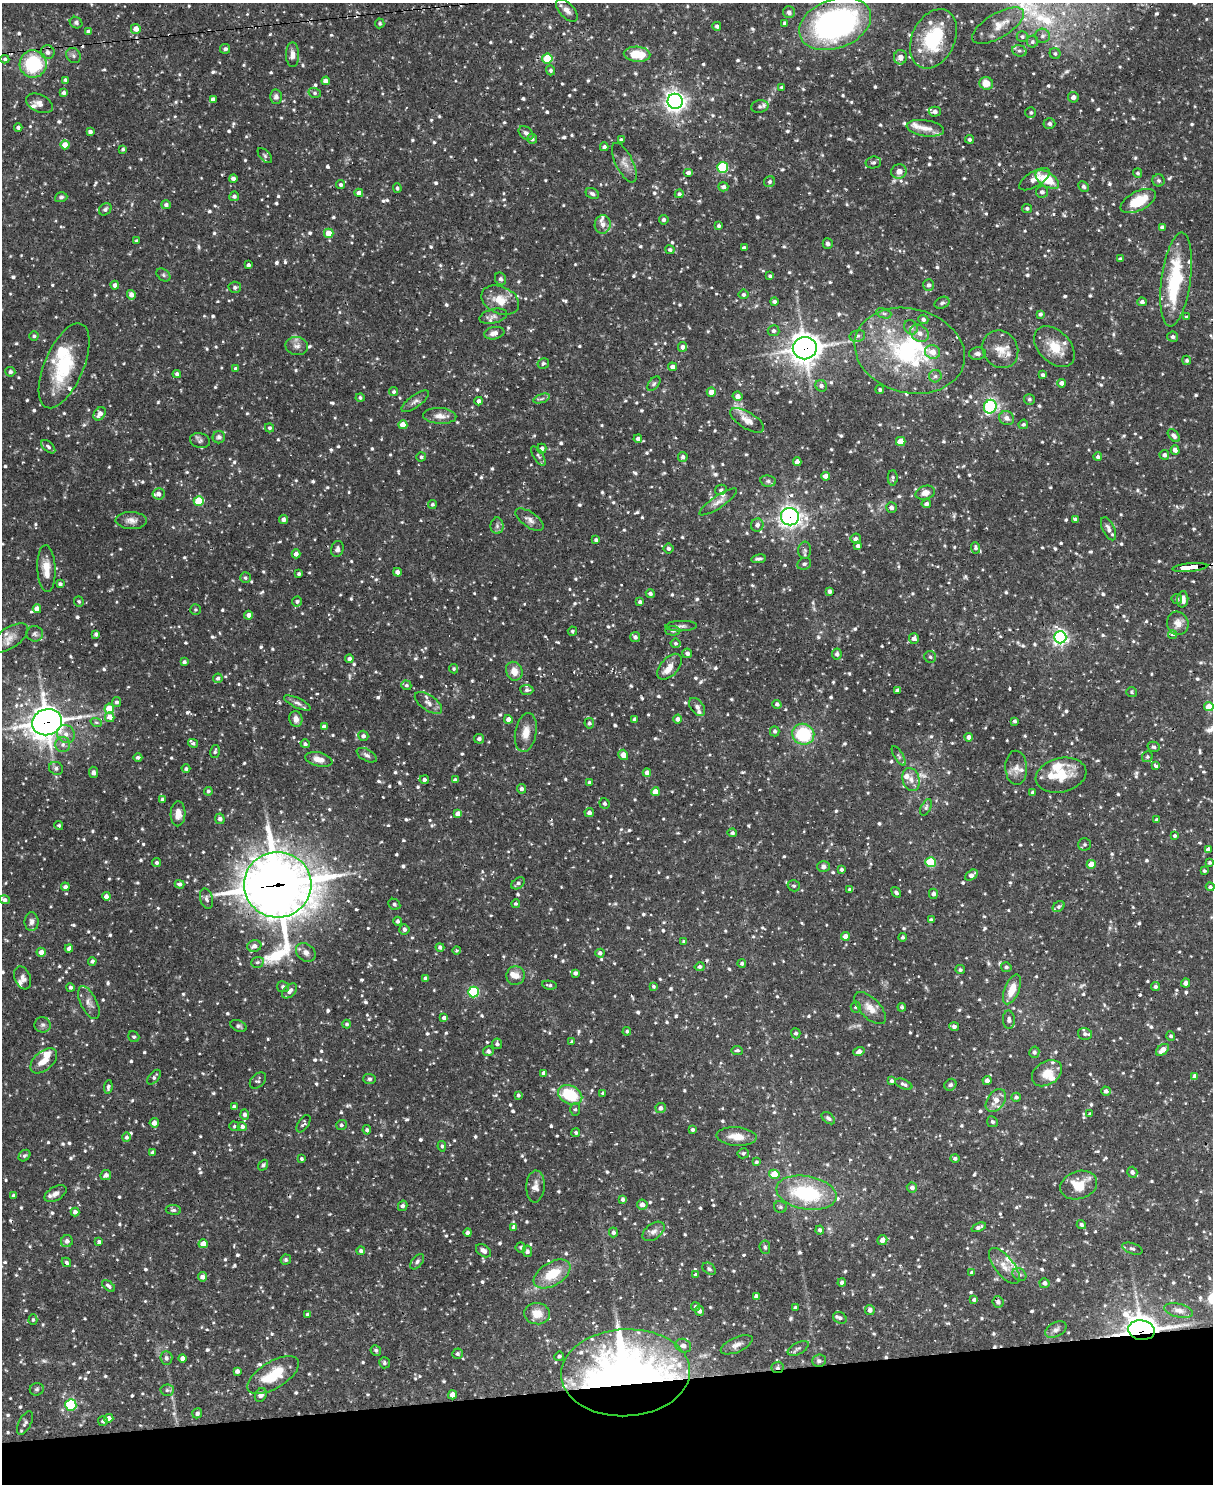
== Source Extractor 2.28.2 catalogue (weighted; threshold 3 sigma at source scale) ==
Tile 10 of 4 x 3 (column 2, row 3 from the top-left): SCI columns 1212-2422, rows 247-1728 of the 4844 x 4825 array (HDU 1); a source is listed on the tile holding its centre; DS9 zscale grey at full resolution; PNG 1215 x 1486 px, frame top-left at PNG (2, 3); each listed source drawn as its Kron ellipse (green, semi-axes under 4 px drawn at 4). Shown black and unused: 7% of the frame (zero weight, under 2 of 3 exposures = <1% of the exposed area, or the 3 px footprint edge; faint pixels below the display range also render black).
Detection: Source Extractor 2.28.2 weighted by HDU 2 'WHT'; one run over the whole footprint, this tile lists its part. Background 0.0919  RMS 0.0031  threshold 0.0138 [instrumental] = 3 sigma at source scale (4.5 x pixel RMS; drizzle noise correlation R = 1.50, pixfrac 1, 0.05/0.05 arcsec/px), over >= 5 px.
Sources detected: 1312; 4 too faint to see at this stretch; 10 cosmic-ray / hot-pixel residue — neither listed nor drawn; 45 inside a brighter listed object's ellipse — not listed separately; of the other 1253, all 500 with FLUX_AUTO >= 0.564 (the completeness limit of this list) listed and drawn (753 fainter detections not listed), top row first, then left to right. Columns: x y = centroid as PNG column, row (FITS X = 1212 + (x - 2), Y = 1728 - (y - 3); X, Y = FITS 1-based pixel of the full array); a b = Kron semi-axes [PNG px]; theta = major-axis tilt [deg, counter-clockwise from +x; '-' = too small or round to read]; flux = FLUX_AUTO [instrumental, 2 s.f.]
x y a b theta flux
567 10 13 7 -46 1.8
789 12 6 6 - 1.2
76 23 6 5 - 0.66
380 23 5 5 - 0.59
784 23 4 3 - 0.66
835 24 37 24 20 87
717 26 4 4 - 0.87
998 26 29 12 30 4.3
136 29 5 5 - 2.5
88 31 4 4 - 0.76
1043 36 7 7 - 0.93
1022 37 5 5 - 0.71
933 39 31 21 65 18
1032 42 6 6 - 0.65
225 49 5 5 - 0.83
1019 51 7 5 -19 0.84
48 52 7 6 - 1.3
637 54 13 7 -3 8.2
1055 54 6 5 - 0.62
73 55 8 7 - 0.91
292 55 12 6 -89 1.9
900 57 7 6 - 2.1
5 59 4 4 - 0.64
547 59 5 5 - 10
33 64 14 13 - 21
551 70 5 4 - 0.68
65 80 4 4 - 0.62
326 81 4 4 - 1.6
986 83 7 6 - 3.7
782 87 4 4 - 0.61
64 93 4 3 - 0.89
315 93 6 5 - 0.59
276 97 7 6 - 1.1
1073 97 5 5 - 1.2
213 99 4 4 - 1.1
675 101 7 7 - 170
39 103 14 8 -25 1.7
760 106 9 6 12 0.88
935 112 6 5 - 1.1
1031 112 5 5 - 0.58
1049 123 6 5 - 0.97
18 128 4 4 - 0.87
925 128 19 8 -9 3.1
90 132 4 3 - 0.96
526 133 8 5 -37 1
532 139 5 5 - 0.64
970 139 4 4 - 0.66
621 140 4 4 - 0.85
65 145 4 4 - 4.9
604 147 4 4 - 0.76
123 149 4 4 - 0.57
265 156 9 5 -48 0.63
873 162 8 6 11 0.74
624 163 22 8 -64 2.5
723 167 5 5 - 24
899 171 8 7 - 2.1
688 173 5 4 - 1.3
1138 173 4 4 - 0.59
233 178 4 3 - 1.3
1035 179 17 7 31 2.4
1047 180 13 7 -34 9.1
1159 180 6 6 - 0.75
770 182 6 5 - 0.65
341 185 5 4 - 0.77
723 187 5 4 - 0.89
1083 187 5 5 - 0.73
397 188 5 4 - 0.58
1042 192 6 6 - 1.1
359 193 4 4 - 1.6
592 194 7 5 -27 0.85
679 194 4 4 - 0.64
234 196 5 4 - 0.82
61 197 6 4 18 0.74
1138 201 19 9 27 8.1
166 205 5 4 - 0.95
1027 208 5 4 - 0.62
105 209 7 5 41 0.89
664 220 5 5 - 0.82
603 224 9 8 - 1.6
719 226 3 3 - 0.68
1162 227 4 3 - 0.81
329 233 4 4 - 4.1
137 241 4 4 - 0.64
828 244 5 5 - 1
744 248 4 3 - 0.79
670 250 4 4 - 0.61
1120 259 4 3 - 0.62
248 265 4 3 - 0.78
163 275 8 5 -41 0.66
770 276 4 3 - 0.57
500 279 7 5 -63 0.88
1176 280 47 14 82 26
115 285 4 4 - 1.5
928 285 6 5 - 0.88
235 287 6 6 - 0.88
743 294 5 5 - 0.63
131 295 5 4 - 1.9
500 300 20 13 -23 5.5
774 302 4 4 - 0.81
1142 302 4 4 - 0.96
942 303 8 5 26 0.73
884 313 8 5 -19 0.7
1040 314 4 4 - 0.7
493 316 14 7 14 1.4
1186 317 3 3 - 0.8
923 319 5 4 - 0.82
911 327 7 6 - 0.92
773 331 6 5 - 0.79
494 333 10 6 10 1.7
920 333 10 8 -35 2.1
34 336 4 4 - 0.7
857 336 8 6 13 0.84
1173 337 5 5 - 0.88
297 346 11 9 -11 1.9
682 347 5 4 - 0.99
1054 347 24 16 -46 6.7
805 348 12 11 - 380
1000 349 19 17 -55 4.8
910 351 56 42 -15 45
933 352 7 7 - 3.2
977 354 8 6 5 1.1
1187 360 5 4 - 0.66
543 363 6 5 - 0.73
64 366 45 19 67 18
672 367 4 4 - 1.2
235 368 3 3 - 0.66
10 372 5 5 - 0.92
177 374 4 4 - 0.96
1043 375 4 3 - 0.74
935 376 6 6 - 0.84
1062 383 4 4 - 1.5
654 384 8 5 52 0.63
821 386 6 5 - 1
880 390 4 4 - 0.66
394 392 4 4 - 0.64
711 392 4 4 - 2.4
738 396 5 4 - 1.7
360 397 4 4 - 0.56
541 399 8 3 19 0.64
1029 400 5 5 - 0.66
415 401 16 6 36 1.4
479 401 4 4 - 1.5
990 407 7 6 - 29
100 414 7 5 53 2.1
440 416 16 8 -3 2.6
1007 418 7 6 - 1.6
747 420 19 8 -31 2.8
1023 424 5 4 - 0.64
403 425 4 4 - 4.4
269 428 5 4 - 0.68
1174 436 7 5 -48 1.3
219 437 6 6 - 0.98
638 439 4 4 - 0.89
200 441 10 7 -15 0.98
901 441 5 4 - 6.1
48 447 8 5 -42 0.82
542 449 5 4 - 1.1
1175 450 4 4 - 1.5
1164 455 5 5 - 1.1
538 456 11 5 -56 0.78
421 457 5 4 - 0.57
683 457 5 4 - 0.86
1098 457 4 4 - 0.77
797 462 4 4 - 1.6
826 476 4 4 - 2.3
893 478 7 5 -90 0.62
768 481 8 5 -10 0.82
721 490 6 5 - 0.61
925 493 10 6 16 2.3
158 494 6 6 - 1.2
199 501 5 5 - 11
718 502 22 6 33 2
432 504 4 4 - 0.61
926 504 5 4 - 1
891 507 5 5 - 1.2
790 517 9 8 - 150
283 519 4 4 - 1.2
1075 519 4 3 - 0.7
131 520 15 8 -2 2
529 520 16 7 -35 1.7
757 525 6 6 - 1.4
497 526 8 6 -90 1.1
1109 529 12 6 -65 1.6
856 539 5 5 - 1.1
596 540 4 4 - 0.77
858 546 4 3 - 0.92
668 548 5 5 - 0.76
976 548 6 4 -83 0.75
337 549 8 6 72 1
805 550 8 6 87 0.84
296 554 4 4 - 1.3
759 559 7 3 7 0.75
804 564 7 5 24 0.82
1190 567 17 4 6 130
46 569 23 9 -87 4.7
397 572 4 4 - 1.5
299 574 3 3 - 0.71
245 578 5 5 - 0.58
60 584 4 4 - 0.87
829 591 4 3 - 1
650 593 4 4 - 0.94
1177 599 5 5 - 0.58
1183 599 8 5 85 1.9
79 602 5 4 - 0.56
297 602 5 5 - 0.71
640 602 4 4 - 0.96
37 609 4 4 - 2.4
195 609 5 5 - 0.57
249 615 4 4 - 1.6
1178 623 12 10 -72 2.5
681 626 16 5 2 1.1
572 631 4 4 - 0.58
673 631 7 4 -3 0.56
35 634 8 8 - 0.95
96 634 4 4 - 0.8
1173 635 4 3 - 29
635 637 5 5 - 1.1
1060 637 6 6 - 87
9 638 22 10 33 3.2
914 639 5 5 - 1.5
676 643 5 4 - 0.67
687 653 5 5 - 0.99
837 654 5 5 - 0.98
930 657 6 6 - 0.69
349 659 4 4 - 1.2
184 662 4 3 - 0.62
670 667 15 9 48 2.9
454 669 5 4 - 0.58
514 671 10 8 -67 3
218 678 4 4 - 0.99
406 685 5 4 - 0.64
527 690 6 5 - 0.84
898 690 4 4 - 0.92
1132 692 5 4 - 0.58
117 702 5 4 - 0.78
297 703 14 5 -25 1.4
428 703 15 7 -35 2.1
777 704 4 4 - 0.93
697 707 10 6 -52 1.1
1209 707 5 4 - 4.8
109 709 5 4 - 6.7
110 717 5 4 - 3.3
296 719 8 6 -79 1.7
508 719 4 4 - 1.8
634 719 4 3 - 0.62
678 719 4 4 - 1.2
1015 721 4 3 - 0.72
47 722 15 13 16 430
96 722 6 3 -20 0.57
589 723 5 5 - 0.79
324 727 4 4 - 1.3
775 731 5 4 - 0.74
526 732 20 10 80 3.5
66 734 9 8 - 2.1
803 734 11 10 - 20
363 736 5 5 - 0.91
969 737 4 4 - 1.3
479 739 5 5 - 1
193 743 5 4 - 0.64
63 744 7 7 - 1.3
305 744 4 4 - 0.71
1154 747 6 5 - 0.63
215 751 6 4 74 0.68
367 755 11 5 -29 1.1
623 755 5 4 - 2.1
899 756 11 4 -58 0.72
138 757 4 4 - 0.9
1147 757 6 5 - 0.67
319 759 14 7 -13 2.6
1155 766 3 3 - 8.2
56 768 7 6 - 0.9
1016 768 17 11 -87 2.3
186 769 4 4 - 0.69
93 772 5 4 - 1
647 772 4 4 - 1.7
1061 775 25 17 13 8.9
911 779 12 8 -74 2.1
424 780 5 4 - 1
455 780 4 3 - 0.85
589 782 3 3 - 0.61
521 789 5 4 - 0.94
208 791 4 4 - 0.66
655 792 4 4 - 3.9
1033 793 4 4 - 1.1
163 799 4 4 - 0.77
604 803 5 5 - 0.83
926 807 9 5 65 0.75
589 813 4 4 - 1.2
178 814 12 7 88 2.8
458 814 4 4 - 2.7
220 819 5 5 - 1.2
1157 820 4 3 - 0.8
59 825 4 4 - 0.69
732 833 4 4 - 0.68
1175 836 4 3 - 0.6
1085 844 6 6 - 0.74
1208 849 4 4 - 1.3
931 862 5 5 - 16
1209 862 4 3 - 0.58
157 863 4 4 - 0.73
1091 864 4 4 - 3.5
823 867 6 5 - 0.98
841 869 4 4 - 0.66
1204 871 3 3 - 0.58
971 875 7 4 34 1.7
518 883 7 5 38 0.86
179 884 5 4 - 0.9
278 885 33 33 - 1200
794 886 6 5 - 0.57
65 887 4 4 - 1.1
1210 887 4 4 - 0.77
850 889 4 3 - 0.59
896 892 6 4 -53 0.76
933 894 5 4 - 1.2
106 896 4 4 - 1.5
206 899 10 6 -75 0.99
5 900 5 4 - 0.98
394 904 6 5 - 0.7
516 904 4 4 - 0.58
1059 907 6 5 - 0.75
931 920 4 3 - 0.74
397 921 4 4 - 0.72
32 922 9 7 -89 1.3
404 929 5 5 - 1.2
845 936 4 4 - 2.4
903 937 4 4 - 0.69
684 942 4 4 - 0.64
254 946 7 6 - 1.9
440 947 4 4 - 0.77
69 948 4 4 - 1.5
456 950 4 4 - 0.59
41 952 4 4 - 2.3
306 952 11 8 -39 1.6
600 953 4 4 - 0.99
92 961 4 4 - 0.85
257 962 6 5 - 0.69
742 963 4 4 - 0.76
700 967 5 4 - 0.82
1006 967 5 5 - 0.64
960 970 5 4 - 0.61
575 973 4 4 - 0.91
516 976 9 9 - 2.5
23 978 12 8 -68 1.5
426 978 4 3 - 1
1186 983 4 4 - 1.5
549 985 7 4 -9 0.71
1155 986 4 4 - 0.71
70 987 4 4 - 0.75
283 987 6 5 - 0.85
653 987 4 3 - 0.59
1012 989 16 7 68 5
290 991 9 5 45 1.3
473 992 5 5 - 27
89 1003 18 8 -64 2
856 1007 5 5 - 0.63
902 1007 4 4 - 0.66
870 1008 20 10 -46 3.4
444 1018 4 3 - 1.2
1009 1020 9 6 -87 1.2
347 1024 4 4 - 0.65
43 1025 8 7 - 0.94
239 1026 8 5 -22 0.74
954 1027 5 4 - 0.85
627 1031 4 4 - 0.6
796 1033 5 4 - 0.79
1085 1034 7 6 - 1
1171 1036 5 4 - 0.63
134 1037 6 5 - 0.58
572 1042 4 4 - 0.81
497 1044 5 5 - 0.9
737 1050 6 4 -7 0.63
1162 1050 7 4 37 2.6
488 1051 5 5 - 1
859 1051 5 4 - 1.4
1034 1052 5 5 - 0.85
44 1061 16 9 42 4.2
544 1073 4 4 - 1.3
1047 1073 16 11 33 4.1
1195 1076 4 4 - 1.5
154 1077 9 5 52 0.74
369 1079 6 5 - 0.61
258 1080 9 6 45 0.75
987 1080 4 4 - 1.6
892 1081 4 4 - 0.75
904 1084 9 4 -24 0.96
950 1085 6 5 - 0.6
108 1087 7 4 83 0.87
1106 1091 5 4 - 0.98
603 1093 4 3 - 0.64
518 1095 4 3 - 0.6
570 1095 13 9 -26 14
1016 1097 5 4 - 0.75
996 1100 13 8 55 2.6
234 1107 4 4 - 1.1
661 1108 5 5 - 1.4
575 1109 6 5 - 0.61
245 1114 5 4 - 1.1
1090 1114 4 4 - 0.61
828 1118 8 5 -38 0.81
992 1122 6 5 - 0.68
154 1123 5 4 - 2
303 1124 10 5 57 0.69
341 1125 5 5 - 0.71
234 1126 5 4 - 0.64
242 1126 4 4 - 1.2
367 1130 5 4 - 0.71
693 1130 4 4 - 0.65
576 1133 4 4 - 0.62
737 1136 20 9 -4 3.9
126 1137 4 4 - 0.8
442 1146 5 4 - 0.6
152 1152 3 3 - 0.62
743 1153 5 5 - 0.57
24 1156 6 5 - 0.72
955 1158 4 4 - 0.73
301 1159 4 3 - 0.59
756 1162 4 4 - 0.67
263 1165 6 4 51 0.74
1132 1172 5 5 - 1
774 1174 5 4 - 6.3
106 1175 5 5 - 1.1
1079 1185 19 14 18 6.7
535 1186 16 9 87 2
912 1187 5 5 - 1.1
806 1193 30 16 -10 26
55 1194 12 6 29 1.5
14 1195 3 3 - 0.63
623 1199 4 3 - 0.81
642 1205 5 5 - 1.7
403 1206 5 4 - 0.82
780 1207 6 6 - 0.61
173 1210 7 5 -6 0.67
75 1212 4 4 - 1.3
1081 1225 5 4 - 0.8
514 1227 4 4 - 1.4
979 1227 7 4 23 0.91
820 1230 4 4 - 0.78
653 1231 13 7 37 1.5
613 1232 5 4 - 0.79
468 1233 4 4 - 1
882 1240 5 5 - 1.9
67 1241 6 6 - 1.4
99 1242 4 4 - 0.78
203 1244 4 4 - 2.9
521 1247 5 5 - 0.65
765 1247 6 5 - 0.68
1132 1249 10 5 -19 0.82
361 1251 4 4 - 0.77
483 1251 8 5 -36 1.5
527 1251 5 4 - 0.88
286 1260 5 5 - 0.74
66 1262 5 4 - 0.66
417 1262 9 5 51 0.82
1004 1266 21 9 -51 3.5
709 1269 7 5 -37 0.7
972 1272 4 4 - 0.65
552 1274 20 11 31 8.5
696 1275 4 4 - 0.66
1019 1275 7 6 - 0.8
202 1277 4 4 - 1.5
842 1282 4 4 - 0.9
1045 1283 5 5 - 1.2
108 1286 8 4 -38 0.79
756 1296 4 4 - 1.1
974 1300 4 3 - 0.66
998 1302 5 5 - 1.1
695 1307 5 4 - 0.66
795 1308 4 4 - 0.7
870 1310 5 5 - 1.4
1179 1310 15 6 -12 1.6
699 1311 5 4 - 1.2
307 1314 4 3 - 0.58
537 1314 13 10 -6 4.4
840 1318 7 5 -29 0.77
33 1320 5 4 - 0.58
1056 1330 11 7 28 1.4
1141 1330 13 10 -8 400
737 1345 17 7 24 2
683 1346 8 6 -24 1.7
798 1348 11 5 28 0.9
376 1350 5 5 - 0.75
457 1354 5 5 - 0.67
559 1356 5 4 - 0.77
166 1358 7 6 - 0.94
182 1358 4 4 - 1.7
819 1361 7 6 - 0.9
384 1363 6 5 - 0.63
778 1367 6 5 - 0.87
237 1371 4 4 - 1
626 1373 64 43 3 240
273 1375 29 13 31 10
37 1389 7 6 - 0.66
167 1390 6 5 - 0.79
261 1395 7 5 61 1.6
452 1395 4 4 - 2.1
71 1405 6 5 - 25
197 1413 5 4 - 0.91
109 1418 5 4 - 1.5
103 1421 5 5 - 0.74
25 1423 13 6 63 1.2
Overlapping masked pixels (flux is a lower limit): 12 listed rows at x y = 1019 51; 33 64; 805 348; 910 351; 790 517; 1190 567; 47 722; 278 885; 1141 1330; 778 1367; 626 1373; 261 1395
Isophote crosses this tile's border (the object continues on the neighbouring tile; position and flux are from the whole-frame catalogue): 1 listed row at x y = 835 24
Unlisted compact peaks at least as high as the median listed source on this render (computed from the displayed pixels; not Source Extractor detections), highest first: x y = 187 712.